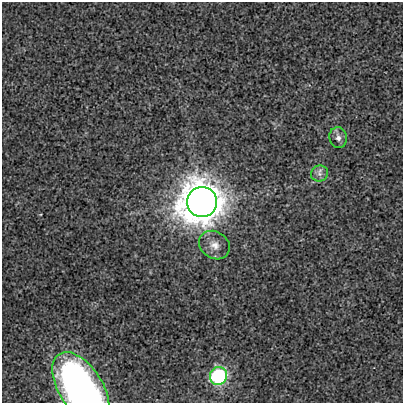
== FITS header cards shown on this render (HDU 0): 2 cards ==
NAXIS1  =                  401
NAXIS2  =                  401

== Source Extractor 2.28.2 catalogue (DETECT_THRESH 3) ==
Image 401 x 401 px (HDU 0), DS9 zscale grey, 1 PNG px = 1 image px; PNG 405 x 405 px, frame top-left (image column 1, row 401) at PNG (2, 2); each listed source drawn as its Kron ellipse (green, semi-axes under 4 px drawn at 4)
Background -1.15e-04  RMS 0.0025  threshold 0.00759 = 3 sigma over >= 5 px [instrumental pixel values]
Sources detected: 6; all 6 listed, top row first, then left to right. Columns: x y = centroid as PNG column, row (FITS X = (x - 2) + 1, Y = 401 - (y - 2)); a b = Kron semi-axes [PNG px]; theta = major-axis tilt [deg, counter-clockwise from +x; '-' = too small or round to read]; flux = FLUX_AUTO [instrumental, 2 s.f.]
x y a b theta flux
338 138 10 8 -82 0.95
319 174 8 8 - 0.86
202 202 15 15 - 460
214 245 16 13 -33 2
218 376 9 8 - 31
81 388 40 21 -57 78
At the frame edge (FLAGS 8, measured only in part): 1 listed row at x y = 81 388